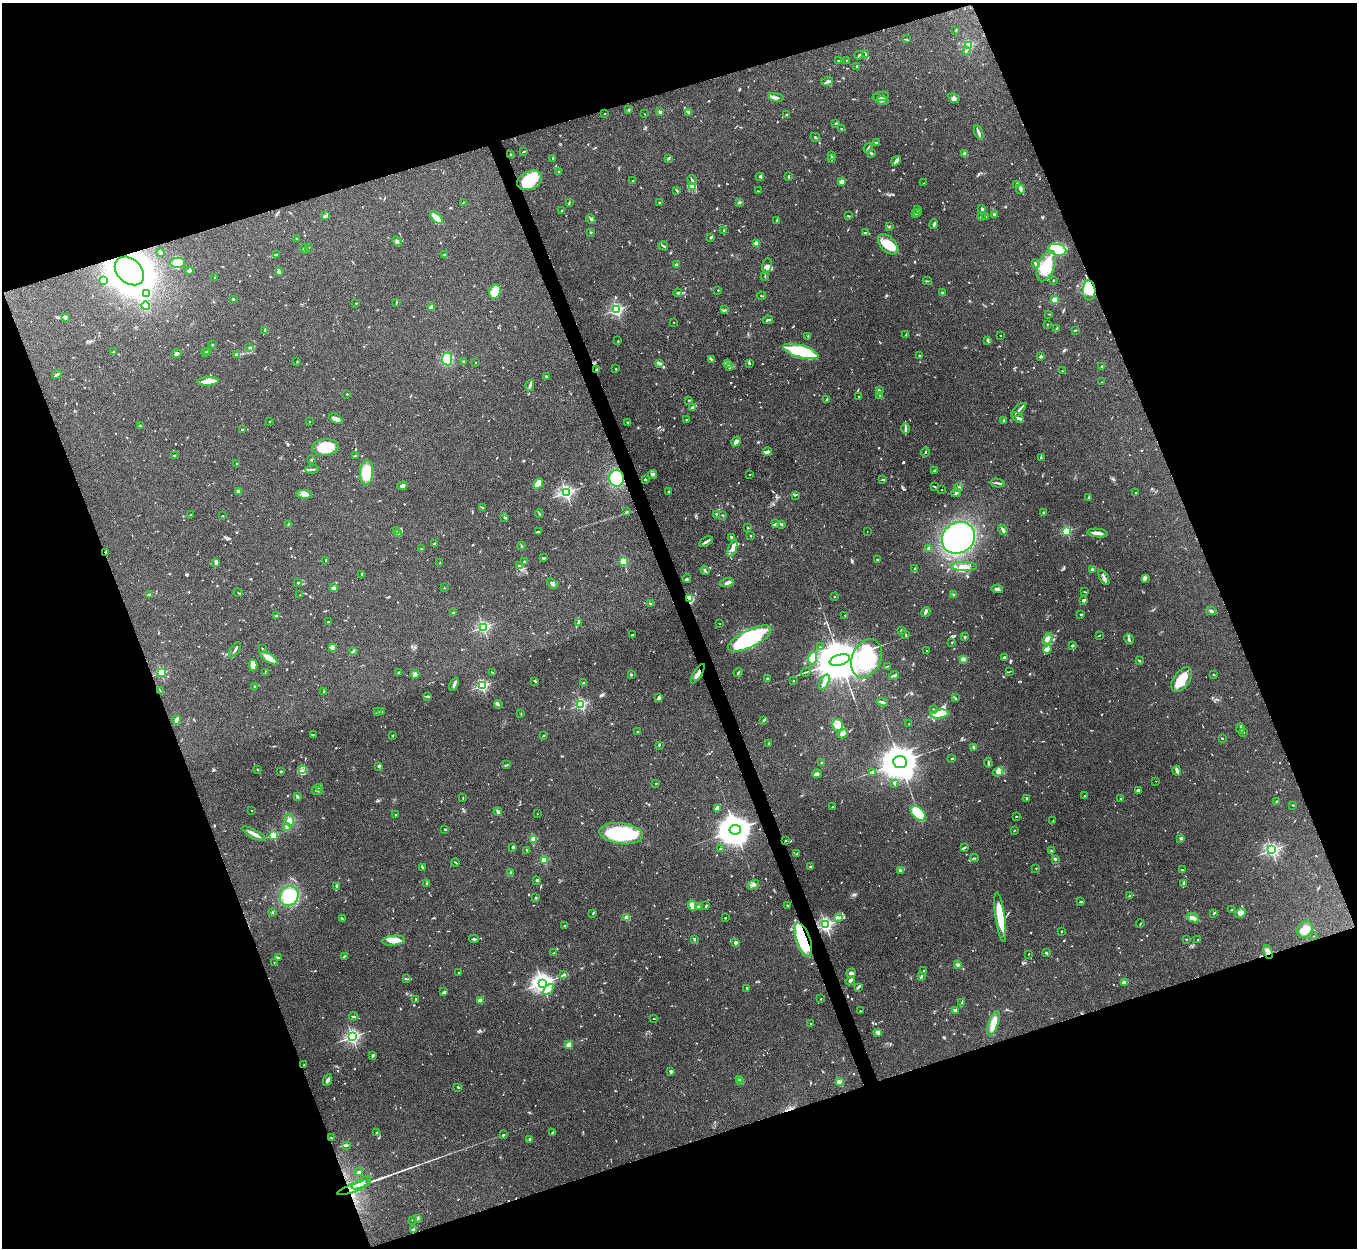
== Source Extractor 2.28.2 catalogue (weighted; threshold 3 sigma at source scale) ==
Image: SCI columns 4-5421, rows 151-5133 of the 5425 x 5409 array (HDU 1 of 3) = the unmasked area's bounding box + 8 px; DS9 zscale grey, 4 x 4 block average (1 PNG px = mean of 4 x 4 image px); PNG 1359 x 1250 px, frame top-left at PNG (2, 3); each listed source drawn as its Kron ellipse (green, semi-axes under 4 px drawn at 4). Shown black and unused: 40% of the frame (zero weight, under 5 of 10 exposures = <1% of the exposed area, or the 3 px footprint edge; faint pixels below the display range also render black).
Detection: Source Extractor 2.28.2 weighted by HDU 2 'WHT'. Background 0.161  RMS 0.0059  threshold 0.0242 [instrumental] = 3 sigma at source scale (4.09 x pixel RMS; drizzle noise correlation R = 1.36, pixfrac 0.8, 0.05/0.05 arcsec/px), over >= 5 px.
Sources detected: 1135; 17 too faint to see at this stretch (4 x 4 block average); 7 inside a brighter object's white glare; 6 cosmic-ray / hot-pixel residue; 2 long thin detections or spike segments (spike, bleed or trail) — neither listed nor drawn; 39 coinciding with a brighter row at this scale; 61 inside a brighter listed object's ellipse — not listed separately; of the other 1003, all 500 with FLUX_AUTO >= 1.89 (the completeness limit of this list) listed and drawn (503 fainter detections not listed), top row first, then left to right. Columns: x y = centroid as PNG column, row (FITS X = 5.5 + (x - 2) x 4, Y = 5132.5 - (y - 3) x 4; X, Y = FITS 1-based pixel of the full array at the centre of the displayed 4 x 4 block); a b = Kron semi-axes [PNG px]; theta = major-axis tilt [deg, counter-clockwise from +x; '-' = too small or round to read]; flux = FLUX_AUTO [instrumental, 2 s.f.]
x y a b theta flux
956 30 2 2 - 2
906 39 4 2 - 2.1
968 46 2 2 - 290
966 51 3 2 - 2.5
866 54 3 2 - 2.7
859 55 4 2 - 4.4
839 60 3 2 - 2.6
846 60 2 2 - 3.3
857 66 2 2 - 2.4
827 81 6 4 17 8.5
881 96 8 4 9 11
776 97 7 2 -11 8.6
954 98 6 4 -31 8.7
882 100 6 2 -14 6.3
629 110 3 2 - 3.3
660 112 2 2 - 36
689 112 4 2 - 8.2
605 114 2 2 - 2.1
645 114 2 2 - 3.8
786 114 3 2 - 3.1
836 123 3 2 - 2.6
842 129 2 2 - 2.6
979 132 7 3 -72 8.8
815 137 5 2 - 4.2
876 142 3 2 - 3.9
868 148 5 2 - 4.3
524 151 3 2 - 2.6
871 153 3 2 - 3.1
965 153 2 2 - 67
510 154 3 2 - 2.3
832 156 3 2 - 3.8
553 158 3 2 - 2.7
668 158 3 2 - 4.3
831 159 3 2 - 2.5
896 161 5 4 - 7.7
559 172 2 2 - 2.3
788 176 3 2 - 2.7
760 177 4 2 - 3.4
530 180 13 9 23 91
692 180 5 2 - 4.8
632 181 2 2 - 2.7
842 181 2 2 - 86
924 183 2 2 - 4.7
1017 184 3 2 - 3.4
692 186 3 2 - 4.4
1020 189 5 3 - 8.2
677 191 3 2 - 3.1
759 191 3 2 - 2
569 202 2 2 - 2.4
739 202 4 2 - 3.7
463 203 3 2 - 2.1
660 203 3 2 - 3.7
982 209 3 2 - 6.4
918 210 2 2 - 2.2
562 211 2 2 - 3.9
918 212 3 2 - 7.5
915 214 2 2 - 2.2
994 215 4 3 - 6.3
325 216 3 2 - 4.1
848 216 3 2 - 4.3
986 216 3 2 - 2.2
981 217 3 2 - 2.4
436 218 8 3 -44 52
591 219 5 3 - 6.2
777 220 2 2 - 2.1
934 224 5 3 - 5.8
889 227 3 2 - 2.9
724 231 3 2 - 2.7
591 232 2 2 - 5.6
865 233 3 2 - 4.3
711 237 3 2 - 3.5
297 239 2 2 - 13
397 241 5 2 - 5.4
757 244 2 2 - 100
888 244 12 7 -47 74
663 246 5 2 - 6
309 247 2 2 - 6
304 249 4 2 - 3.5
1057 250 9 5 -13 270
160 252 2 2 - 2.4
276 255 2 2 - 3.7
445 255 2 2 - 24
178 263 7 5 0 20
1035 263 4 2 - 6.2
676 265 2 2 - 36
767 266 7 4 79 15
1046 266 16 8 69 100
129 271 16 12 -43 1400
189 271 4 2 - 5.7
279 272 2 2 - 31
765 276 2 2 - 2.1
215 278 2 2 - 2.5
104 280 4 3 - 6.4
1053 280 3 2 - 2.2
927 281 4 2 - 2.5
718 290 2 2 - 2.9
495 291 7 5 71 79
1089 291 10 6 -88 110
942 292 2 2 - 3
677 293 4 2 - 4.9
147 294 2 2 - 2
761 296 4 2 - 2.8
233 299 3 2 - 2.9
1055 300 2 2 - 140
396 302 3 2 - 1.9
356 303 2 2 - 2.7
145 306 4 4 - 37
432 307 2 2 - 78
617 309 2 2 - 410
725 310 4 2 - 3.1
1049 314 4 2 - 2.3
65 317 2 2 - 42
768 320 5 2 - 5.2
674 322 2 2 - 2.1
1047 324 2 2 - 3
1056 328 4 2 - 4
265 330 2 2 - 1.9
1075 330 3 2 - 2.5
906 335 2 2 - 2.3
1000 335 2 2 - 2.8
808 336 2 2 - 2.4
987 340 3 2 - 3.4
618 341 2 2 - 1.9
212 345 3 2 - 2.1
250 347 3 2 - 2.3
208 351 2 2 - 2.3
801 351 18 6 -16 250
113 352 2 2 - 9.4
206 352 2 2 - 4.2
177 354 4 2 - 4.1
237 355 2 2 - 46
919 355 2 2 - 3.7
1040 356 4 3 - 4.3
447 359 6 5 - 84
711 359 4 2 - 4.1
464 361 4 2 - 3.2
297 362 3 2 - 1.9
476 363 2 2 - 3.4
660 363 3 3 - 7.8
727 363 3 2 - 3.8
749 363 3 2 - 5.4
1102 366 2 2 - 5.4
730 368 3 2 - 3
616 369 2 2 - 4.6
597 370 4 2 - 7.8
1062 371 2 2 - 1.9
57 375 5 2 - 8.6
546 376 3 2 - 3.5
208 381 11 3 3 52
1101 382 2 2 - 2.2
530 386 5 2 - 7.6
879 390 2 2 - 4.6
347 394 2 2 - 12
858 396 2 2 - 1.9
880 396 3 2 - 3.7
689 400 2 2 - 3.9
827 400 3 2 - 4.7
693 408 4 2 - 26
1019 410 9 2 45 9
1018 418 7 2 -38 9.4
336 419 7 3 -27 15
686 420 2 2 - 4.9
270 421 2 2 - 3.5
1004 421 3 2 - 2.5
309 422 2 2 - 2.7
628 423 3 2 - 3.1
140 426 4 2 - 2.4
906 429 5 2 - 6.4
242 430 3 2 - 3.6
736 442 5 3 - 15
325 447 13 8 5 110
767 452 4 3 - 8.8
925 452 4 2 - 3.5
174 455 2 2 - 3.5
355 456 4 2 - 2.5
1041 457 3 2 - 3.5
311 460 2 2 - 16
237 463 2 2 - 2.5
312 469 7 2 3 7.5
935 471 3 2 - 3.5
367 473 12 6 86 120
652 474 4 2 - 4.1
750 475 2 2 - 2.1
617 478 8 7 - 120
645 479 3 2 - 3.9
882 479 3 2 - 3.4
997 483 7 2 -10 6.5
538 484 5 3 - 54
402 486 5 3 - 7.5
935 487 2 2 - 2
958 488 2 2 - 1.9
942 490 2 2 - 1.9
669 491 2 2 - 14
239 492 3 2 - 4.7
566 492 2 2 - 980
956 493 5 3 - 6.6
1136 493 2 2 - 3.2
305 494 8 3 -2 15
795 495 3 2 - 2.4
1089 497 3 2 - 4.1
482 507 3 2 - 1.9
627 511 3 2 - 2.5
1043 513 2 2 - 3.1
539 514 4 2 - 2.5
717 514 2 2 - 38
190 515 2 2 - 2
723 515 2 2 - 2.6
222 516 2 2 - 3.5
505 517 2 2 - 11
288 524 3 2 - 2.9
775 524 3 2 - 4.2
782 524 3 2 - 2.9
748 528 2 2 - 3.4
1003 530 5 3 - 9
396 531 3 2 - 3
538 531 3 2 - 2.6
867 531 2 2 - 1.9
1066 531 2 2 - 350
1097 533 10 3 -6 20
399 534 3 2 - 2
751 536 2 2 - 5.5
731 537 3 2 - 5.9
958 538 17 15 37 640
706 542 7 2 31 9.8
434 543 3 2 - 3.2
521 546 3 2 - 2.1
928 548 3 2 - 3
422 549 2 2 - 5.6
732 549 9 3 72 14
106 553 4 2 - 4.8
543 558 3 2 - 7.9
878 560 3 2 - 2.8
326 561 3 2 - 2.7
623 561 2 2 - 260
216 562 4 2 - 16
524 562 2 2 - 3.6
440 563 4 2 - 2.4
519 565 3 2 - 2
964 566 13 4 -1 26
915 568 3 2 - 2.9
705 570 5 2 - 2.7
1093 570 2 2 - 38
361 574 3 2 - 2
1104 577 8 2 -63 9.8
687 578 4 2 - 3.5
1146 579 4 3 - 5.2
298 583 2 2 - 3.1
552 583 6 4 -43 9.4
727 583 7 3 17 12
334 588 2 2 - 62
444 588 2 2 - 1.9
997 589 6 2 -11 11
1085 592 4 2 - 2.8
238 593 5 2 - 2
150 594 3 2 - 3.2
300 595 2 2 - 3.4
953 595 4 2 - 3.3
835 596 2 2 - 3.6
689 599 4 3 - 78
1084 600 3 2 - 7.1
651 604 4 2 - 4.9
1211 611 5 3 - 5.8
926 612 5 3 - 7
453 613 2 2 - 19
1081 614 3 2 - 2
845 615 2 2 - 6.7
276 616 3 2 - 3.4
328 622 2 2 - 2.7
578 622 3 2 - 3.7
720 624 2 2 - 3.2
483 627 2 2 - 610
901 630 2 2 - 20
906 634 3 2 - 2.2
632 635 2 2 - 3.1
1099 635 3 2 - 2.1
964 637 2 2 - 3.7
750 639 24 8 26 340
1048 639 6 4 60 18
1129 639 5 2 - 5.6
952 642 2 2 - 2
1072 646 3 2 - 4.7
332 647 2 2 - 73
820 647 2 2 - 2.6
262 648 2 2 - 2.3
1047 649 4 4 - 9
235 650 8 2 55 9.4
926 650 2 2 - 2.7
353 651 3 2 - 4.9
269 658 10 3 -31 38
813 658 6 4 73 26
867 658 20 14 65 360
1004 658 3 3 - 7.1
963 659 4 2 - 4.3
840 660 10 5 17 32000
1139 660 3 2 - 4
253 665 6 3 -86 38
887 666 3 2 - 2.4
161 672 2 2 - 290
399 672 3 2 - 2.8
806 672 5 2 - 3.5
1009 672 3 2 - 1.9
265 673 3 2 - 2.1
492 673 2 2 - 3.1
738 673 4 2 - 3.5
415 674 4 3 - 7.2
698 674 11 3 58 17
1213 674 3 2 - 2
631 675 2 2 - 13
894 676 5 2 - 4.2
768 678 3 2 - 2.8
1182 680 14 8 54 58
535 681 2 2 - 2.7
793 681 2 2 - 6.1
824 682 8 3 65 14
583 683 2 2 - 24
454 684 7 2 66 8.3
482 686 2 2 - 590
255 687 3 2 - 3.3
160 691 3 2 - 2.5
324 691 2 2 - 3.5
428 697 3 2 - 4.3
659 698 3 2 - 13
955 698 3 2 - 2.5
882 702 5 2 - 6.1
498 704 4 2 - 2.7
581 704 2 2 - 430
933 709 3 2 - 2.7
378 712 2 2 - 2.1
382 712 3 2 - 3.1
521 714 3 2 - 2.4
940 714 9 4 7 87
176 720 4 3 - 11
764 720 3 2 - 3.7
909 724 2 2 - 3.6
838 725 6 5 - 19
1241 729 5 2 - 4.2
637 732 2 2 - 2
1244 733 2 2 - 2
313 734 3 2 - 2.3
843 734 5 2 - 11
393 735 3 2 - 2
544 736 2 2 - 1.9
1222 738 3 2 - 2.3
769 743 3 2 - 2.9
659 745 2 2 - 4.3
974 747 2 2 - 2.2
952 758 2 2 - 5.4
900 762 7 6 - 14000
822 763 2 2 - 25
988 763 5 2 - 5.4
507 765 3 2 - 2.1
378 766 4 2 - 3.8
258 769 3 2 - 2.4
302 770 2 2 - 2.6
281 771 2 2 - 4.5
1177 771 5 2 - 12
872 772 2 2 - 5.5
998 772 5 3 - 8.9
817 774 5 3 - 8.8
1156 781 2 2 - 2
894 783 3 2 - 4.2
656 784 2 2 - 2.8
319 787 4 2 - 5.3
1138 790 4 3 - 6.4
317 791 5 2 - 3.3
297 796 3 2 - 5.5
1085 796 2 2 - 3.1
463 798 2 2 - 2
1121 798 3 2 - 3.3
1026 799 3 2 - 3.9
1276 801 2 2 - 2.3
1293 805 2 2 - 2.7
832 807 3 2 - 2.4
718 808 3 2 - 4.1
252 811 2 2 - 2.1
498 812 4 3 - 6.9
918 813 9 5 -45 140
537 814 2 2 - 4
396 815 2 2 - 2.3
1016 816 2 2 - 2.7
289 820 7 3 -78 13
1053 821 3 2 - 2.3
287 827 4 3 - 8.2
445 829 3 2 - 3.6
735 830 6 5 - 10000
1014 830 2 2 - 2.6
254 834 13 3 -29 22
621 834 22 10 -7 250
273 835 2 2 - 260
1180 838 3 2 - 5.2
533 839 2 2 - 75
785 840 2 2 - 2.4
513 847 2 2 - 18
964 848 3 2 - 4.2
720 849 3 2 - 3.5
527 850 3 2 - 2
1272 850 2 2 - 950
1051 851 3 2 - 3.4
797 854 3 2 - 3.3
974 858 4 2 - 2.3
1055 859 3 2 - 7.7
544 860 2 2 - 230
456 862 4 2 - 2.8
422 867 3 2 - 3.6
810 867 2 2 - 2.2
1036 868 2 2 - 3.9
900 870 3 2 - 4
1182 870 2 2 - 15
511 872 3 2 - 4.5
537 880 2 2 - 24
1184 883 3 2 - 3.7
427 884 3 2 - 3.7
753 885 6 3 29 7.7
337 886 3 2 - 3.6
1130 895 3 2 - 3.2
289 896 10 9 - 140
536 898 3 2 - 3.5
1081 902 2 2 - 6.3
787 905 2 2 - 2.9
692 906 5 2 - 45
706 906 3 2 - 4.5
699 907 3 2 - 10
1231 910 2 2 - 2.9
273 912 2 2 - 2.1
593 913 4 2 - 2.6
1214 913 3 2 - 3.4
1240 913 6 4 32 13
1000 917 25 5 -82 100
627 918 2 2 - 100
725 918 2 2 - 2.7
839 918 3 3 - 5.8
1193 918 6 3 -23 12
342 919 3 2 - 4.5
1140 924 4 2 - 2.1
825 925 2 2 - 990
565 926 2 2 - 2.3
1305 929 9 7 59 50
1061 931 2 2 - 2.8
1314 936 2 2 - 2
474 939 5 2 - 4.8
694 939 3 2 - 3.9
803 940 18 7 -71 280
1186 940 2 2 - 2.3
1198 940 2 2 - 4.9
394 941 11 5 6 34
736 942 2 2 - 39
1268 952 7 4 -72 16
554 953 3 2 - 2.8
1046 953 2 2 - 6.2
1029 954 2 2 - 1.9
344 956 3 2 - 3.7
278 957 3 2 - 4
274 962 2 2 - 2
958 965 3 3 - 6.9
924 971 2 2 - 2.7
459 972 2 2 - 4.2
851 973 5 3 - 12
563 975 3 2 - 3.1
922 977 3 2 - 3.3
407 979 3 2 - 3.5
850 981 5 2 - 5
1124 982 3 2 - 24
542 983 3 3 - 2200
858 987 4 2 - 4.5
747 988 2 2 - 4.2
549 990 6 3 47 11
444 992 3 2 - 5.1
416 999 3 2 - 2.2
821 999 2 2 - 4.8
480 1000 2 2 - 49
962 1002 3 2 - 3.6
955 1010 4 2 - 5.6
860 1011 2 2 - 7.1
353 1017 4 2 - 2.4
654 1019 2 2 - 2.6
993 1023 13 4 71 47
811 1024 2 2 - 4.2
878 1032 4 3 - 18
352 1037 2 2 - 920
568 1045 2 2 - 100
372 1056 3 3 - 4
304 1064 2 2 - 2.5
671 1071 3 2 - 6.2
740 1079 4 2 - 3
328 1080 6 3 65 7.9
741 1082 3 2 - 3.5
839 1082 2 2 - 78
458 1087 3 2 - 2.5
377 1132 3 2 - 3.5
553 1132 3 2 - 4.3
503 1135 2 2 - 8.9
331 1138 2 2 - 2.7
530 1139 2 2 - 11
346 1145 3 2 - 3.8
359 1172 4 2 - 4.8
361 1183 11 2 29 16
354 1188 18 2 20 62
418 1218 3 3 - 5.9
412 1220 2 2 - 2.8
413 1230 2 2 - 37
Overlapping masked pixels (flux is a lower limit): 9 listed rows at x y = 129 271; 1089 291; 597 370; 617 478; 106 553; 689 599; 803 940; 1268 952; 354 1188
Diffuse or blended objects may show on this block-average render without a row.